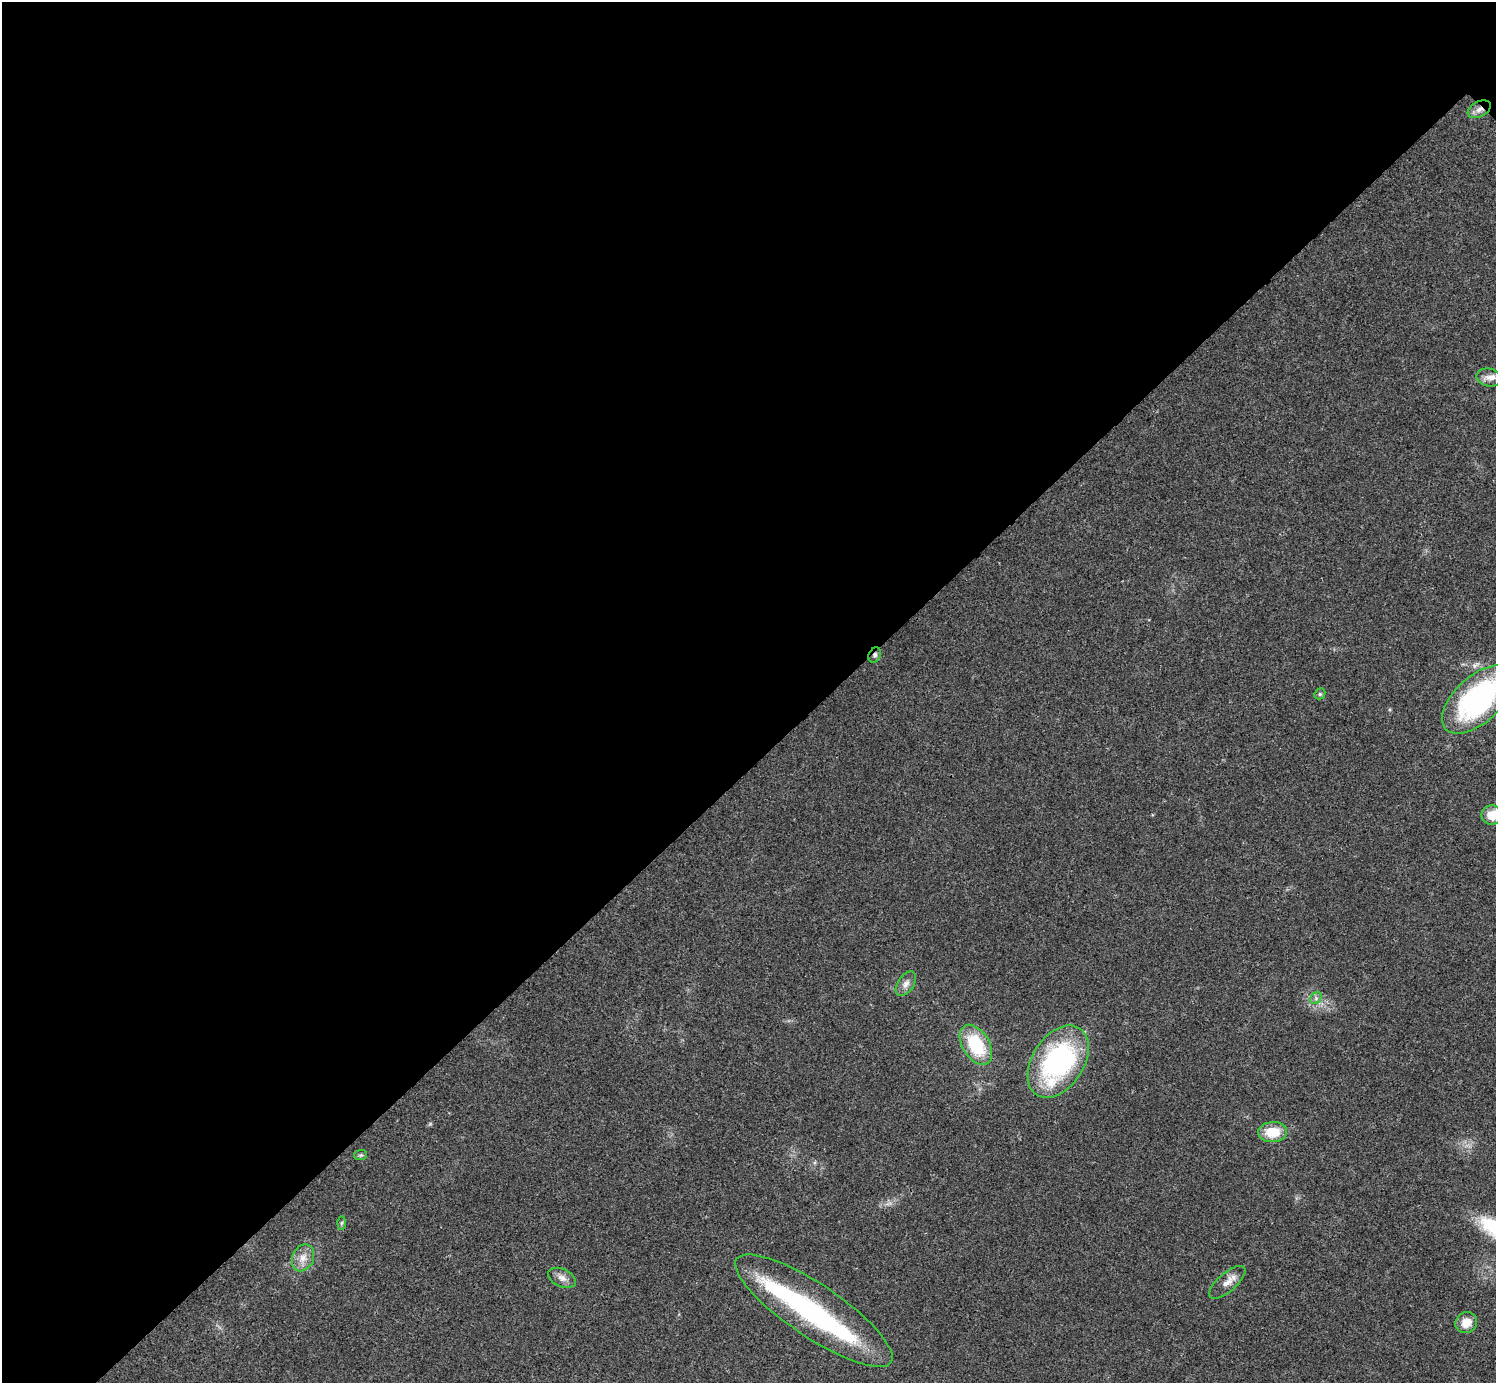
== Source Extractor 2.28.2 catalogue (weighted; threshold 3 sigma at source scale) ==
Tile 5 of 4 x 4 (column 1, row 2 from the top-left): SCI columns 7-1500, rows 3064-4444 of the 5985 x 5985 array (HDU 1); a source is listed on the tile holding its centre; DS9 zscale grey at full resolution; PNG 1498 x 1385 px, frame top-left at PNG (2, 2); each listed source drawn as its Kron ellipse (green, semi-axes under 4 px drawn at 4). Shown black and unused: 55% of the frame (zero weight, under 3 of 4 exposures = <1% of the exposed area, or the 3 px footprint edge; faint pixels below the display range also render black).
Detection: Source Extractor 2.28.2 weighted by HDU 2 'WHT'; one run over the whole footprint, this tile lists its part. Background 0.0198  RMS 0.004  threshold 0.018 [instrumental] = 3 sigma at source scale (4.5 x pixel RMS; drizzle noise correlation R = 1.50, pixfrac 1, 0.05/0.05 arcsec/px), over >= 5 px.
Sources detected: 20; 1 inside a brighter object's white glare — neither listed nor drawn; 1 inside a brighter listed object's ellipse — not listed separately; the other 18 listed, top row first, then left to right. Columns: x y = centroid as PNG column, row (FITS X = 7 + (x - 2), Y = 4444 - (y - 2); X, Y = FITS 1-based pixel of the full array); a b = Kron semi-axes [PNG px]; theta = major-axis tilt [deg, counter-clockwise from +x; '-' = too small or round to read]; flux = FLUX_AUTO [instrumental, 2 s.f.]
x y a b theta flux
1479 109 12 7 27 2.6
1489 378 13 9 -14 2.8
875 655 8 6 62 1.1
1320 694 6 5 - 0.64
1478 699 44 23 43 73
1492 815 10 10 - 6.6
906 984 14 8 56 2.5
1316 998 6 5 - 0.97
976 1045 22 13 -58 22
1058 1062 40 25 57 69
1273 1132 14 10 4 9.9
361 1155 6 5 - 0.69
341 1223 6 4 88 0.64
303 1258 14 10 65 4
562 1278 14 9 -25 2.8
1227 1282 22 9 41 3.9
814 1311 93 26 -34 63
1466 1323 11 10 - 5.5
Overlapping masked pixels (flux is a lower limit): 2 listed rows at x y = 1479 109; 875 655
Isophote crosses this tile's border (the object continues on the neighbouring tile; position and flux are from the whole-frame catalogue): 2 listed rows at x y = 1478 699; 1492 815